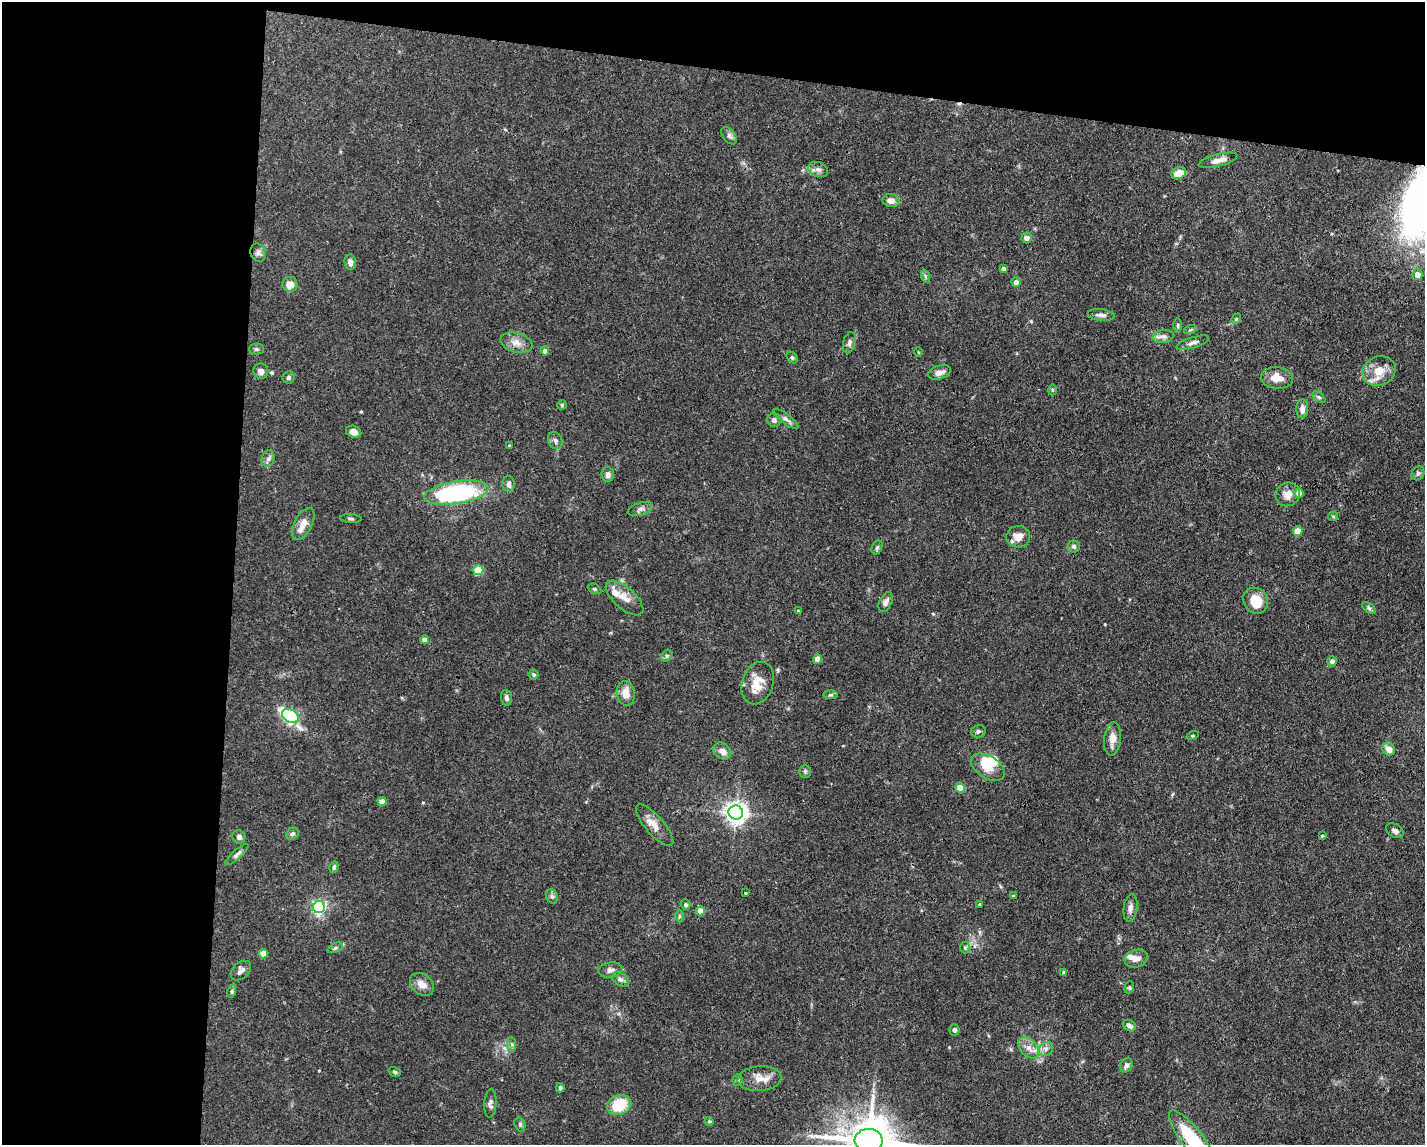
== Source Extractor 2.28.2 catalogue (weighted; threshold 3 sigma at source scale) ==
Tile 1 of 3 x 4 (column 1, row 1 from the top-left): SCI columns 110-1532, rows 3430-4572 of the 4598 x 4572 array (HDU 1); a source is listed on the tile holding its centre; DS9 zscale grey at full resolution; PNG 1427 x 1147 px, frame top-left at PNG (2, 2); each listed source drawn as its Kron ellipse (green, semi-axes under 4 px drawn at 4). Shown black and unused: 22% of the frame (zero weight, under 3 of 4 exposures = <1% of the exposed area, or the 3 px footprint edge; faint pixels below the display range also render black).
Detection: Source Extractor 2.28.2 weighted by HDU 2 'WHT'; one run over the whole footprint, this tile lists its part. Background 0.0928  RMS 0.0042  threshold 0.0191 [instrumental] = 3 sigma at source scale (4.5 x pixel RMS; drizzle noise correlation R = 1.50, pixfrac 1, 0.05/0.05 arcsec/px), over >= 5 px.
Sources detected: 129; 2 inside a brighter object's white glare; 1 cosmic-ray / hot-pixel residue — neither listed nor drawn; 2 inside a brighter listed object's ellipse — not listed separately; the other 124 listed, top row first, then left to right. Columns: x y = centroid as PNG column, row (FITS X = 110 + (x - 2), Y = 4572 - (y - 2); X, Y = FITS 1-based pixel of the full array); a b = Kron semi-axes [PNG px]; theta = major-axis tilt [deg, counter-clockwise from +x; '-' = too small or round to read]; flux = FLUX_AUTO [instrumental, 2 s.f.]
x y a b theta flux
729 136 10 6 -52 1.4
1218 160 20 6 14 3.1
818 170 10 7 -20 1.8
1179 173 7 5 24 6.4
891 201 8 6 -7 2.8
1027 238 5 5 - 2.3
258 253 9 7 -70 1.5
350 262 8 6 -83 1.6
1003 268 4 4 - 1.6
1417 275 5 5 - 4.7
925 276 7 4 -72 0.76
1016 282 5 4 - 3
290 284 8 7 - 3.7
1101 315 13 6 -6 1.9
1236 319 5 4 - 0.57
1178 325 7 3 -90 0.62
1190 330 6 4 19 0.58
1163 336 10 6 10 1.7
516 343 16 9 -16 3.6
849 343 11 6 76 1.4
1193 343 17 5 18 1.8
256 349 7 5 0 0.91
545 351 4 4 - 2.1
918 352 5 3 - 0.35
792 358 6 4 -49 0.69
261 371 8 7 - 2
1379 371 17 14 25 7
939 372 12 6 18 2.6
288 377 6 6 - 0.97
1277 378 16 11 -6 5.7
1052 390 5 3 - 0.51
1319 397 7 4 -36 0.7
562 405 5 4 - 0.61
1302 409 9 6 -89 2.4
786 419 15 5 -37 1.5
774 420 7 6 - 1.3
354 432 8 5 -24 2.1
555 440 9 6 -65 1.3
509 446 4 4 - 0.44
268 459 8 6 75 1.4
1418 473 7 6 - 1.1
608 475 7 6 - 1.6
509 484 8 6 90 1.6
456 493 32 11 9 65
1299 493 4 4 - 4.2
1288 494 12 11 - 3.5
640 509 13 6 18 1.6
1333 516 5 4 - 0.54
351 518 11 3 -3 0.79
303 524 17 9 62 3.8
1298 531 5 4 - 8.1
1018 537 12 10 7 4.4
1074 546 6 6 - 1.3
877 547 7 5 62 0.81
478 570 5 5 - 17
594 589 7 4 -26 0.7
625 598 23 10 -42 5.1
1256 601 13 12 - 8.2
886 602 10 6 63 1.6
1369 608 8 4 -37 0.92
798 611 4 3 - 0.39
425 640 4 4 - 2.7
667 656 6 5 - 0.73
818 659 4 4 - 6.8
1332 661 5 5 - 2
534 674 5 5 - 0.72
758 683 22 15 70 7.5
626 693 12 9 -81 5.1
830 695 7 4 0 0.7
506 698 8 5 -84 1.2
290 716 9 6 -29 63
978 731 7 6 - 1
1192 736 6 3 19 0.46
1112 739 17 8 84 4.4
1389 749 7 6 - 3
722 751 10 7 -36 2.7
988 767 19 11 -31 7.2
805 771 7 5 -90 0.76
960 788 5 4 - 8.8
382 801 4 4 - 3.2
736 812 7 7 - 290
655 825 26 9 -49 4.7
1395 831 10 6 -32 1.4
293 834 6 5 - 0.96
1322 836 4 3 - 0.53
239 837 7 6 - 1.4
237 854 15 4 42 1.5
334 867 6 4 81 0.96
745 893 3 2 - 0.37
552 896 7 5 -67 0.98
1013 896 3 3 - 0.39
686 904 5 5 - 1.2
980 904 4 3 - 0.51
319 907 6 6 - 91
1130 908 14 6 81 2
700 911 4 4 - 5.7
679 916 6 4 89 0.6
335 948 8 4 23 0.83
965 948 6 5 - 0.65
263 954 4 4 - 6.8
1136 959 11 8 18 2.9
611 970 12 7 8 2
241 971 12 8 42 2.1
1064 973 4 4 - 1.1
620 979 9 6 -29 1.3
422 984 13 10 -40 3.3
1129 987 6 4 69 0.57
232 991 6 4 72 0.64
1129 1026 7 5 -33 1.5
954 1030 6 5 - 0.93
512 1044 7 4 -87 0.86
1029 1048 12 8 -46 3.2
1046 1049 8 6 46 1.4
1126 1065 8 5 60 1.6
395 1072 6 4 -17 0.67
759 1079 22 12 5 5.6
738 1080 6 5 - 0.68
560 1088 5 4 - 1
490 1103 14 6 86 1.6
619 1105 12 10 22 13
709 1121 4 4 - 0.5
520 1124 7 5 -72 0.84
869 1140 14 11 -2 1600
1193 1140 36 10 -52 31
Isophote crosses this tile's border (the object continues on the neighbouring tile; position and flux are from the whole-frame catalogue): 2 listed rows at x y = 869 1140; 1193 1140